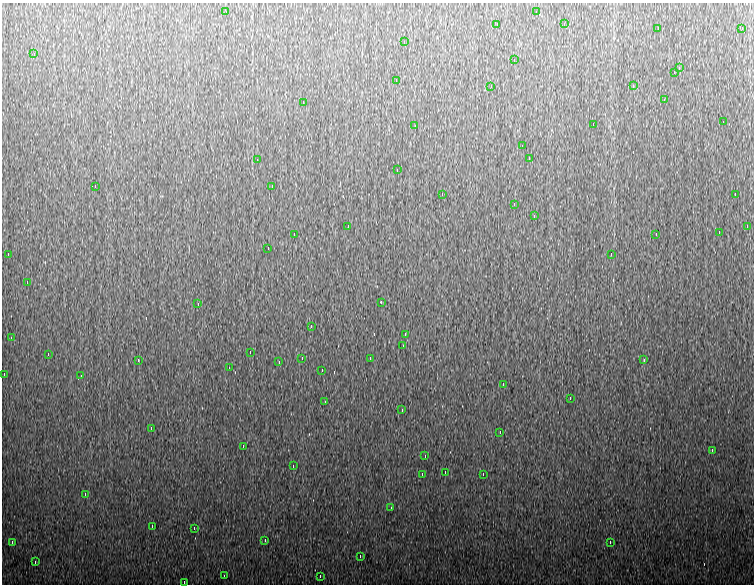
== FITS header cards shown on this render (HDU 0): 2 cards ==
NAXIS1  =                  752
NAXIS2  =                  582

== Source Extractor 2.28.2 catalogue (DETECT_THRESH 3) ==
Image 752 x 582 px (HDU 0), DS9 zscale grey, 1 PNG px = 1 image px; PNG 756 x 586 px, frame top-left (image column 1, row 582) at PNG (2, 3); each listed source drawn as its Kron ellipse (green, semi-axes under 4 px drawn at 4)
Background 955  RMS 19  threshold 55.9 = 3 sigma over >= 5 px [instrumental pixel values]
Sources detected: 80; all 80 listed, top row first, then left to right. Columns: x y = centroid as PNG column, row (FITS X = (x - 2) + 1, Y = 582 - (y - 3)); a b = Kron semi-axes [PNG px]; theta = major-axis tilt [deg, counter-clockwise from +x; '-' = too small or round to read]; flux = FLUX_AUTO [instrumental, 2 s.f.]
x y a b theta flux
226 12 4 2 - 4500
536 12 3 2 - 4300
497 24 3 2 - 1700
564 24 4 2 - 4500
658 28 3 2 - 1100
742 28 3 2 - 5400
404 42 4 2 - 5200
34 54 3 3 - 2600
514 60 3 2 - 13000
679 68 3 2 - 3100
674 72 3 2 - 110000
396 80 4 2 - 5500
491 86 4 2 - 5100
633 86 4 2 - 4800
664 100 4 2 - 11000
303 102 3 2 - 3000
723 122 3 2 - 4800
593 124 4 2 - 11000
415 126 3 2 - 2000
522 146 3 2 - 6000
529 158 4 2 - 5000
257 160 3 2 - 3600
397 170 3 2 - 2500
95 186 2 2 - 820
272 186 4 2 - 4300
442 194 4 3 - 1200
735 194 3 2 - 24000
514 204 3 3 - 730
534 216 4 2 - 8700
348 226 3 2 - 4200
747 226 3 2 - 2300
719 232 3 2 - 6600
294 234 3 2 - 1000
656 234 3 2 - 2300
268 248 3 2 - 4300
8 254 3 2 - 3200
611 254 3 2 - 5100
27 282 3 2 - 3900
381 302 3 2 - 4800
198 304 4 2 - 5700
311 326 4 2 - 4800
405 334 4 2 - 4700
11 338 4 2 - 17000
403 346 4 2 - 4400
250 352 3 2 - 4800
48 354 3 2 - 3500
302 358 2 2 - 720
370 358 3 2 - 7300
138 360 4 2 - 4500
644 360 4 2 - 5600
279 362 3 2 - 2600
229 368 3 2 - 5000
322 370 3 2 - 5000
4 374 3 2 - 4900
81 376 4 2 - 4400
503 384 4 2 - 5500
570 398 3 2 - 5700
325 402 3 2 - 4700
402 410 4 2 - 5200
151 428 4 2 - 6100
500 432 3 2 - 2600
243 446 4 2 - 4500
712 450 3 2 - 5700
425 456 4 2 - 5200
293 466 3 2 - 4600
445 472 3 2 - 5100
422 474 3 2 - 3100
483 474 3 2 - 39000
85 494 3 2 - 2700
391 508 4 2 - 4900
152 526 4 2 - 4700
194 528 3 2 - 1900
265 540 3 2 - 1200
12 542 4 2 - 10000
610 542 3 2 - 5100
360 556 3 2 - 4300
35 562 4 2 - 4800
224 576 3 2 - 4900
320 576 3 2 - 2300
184 582 3 2 - 1700